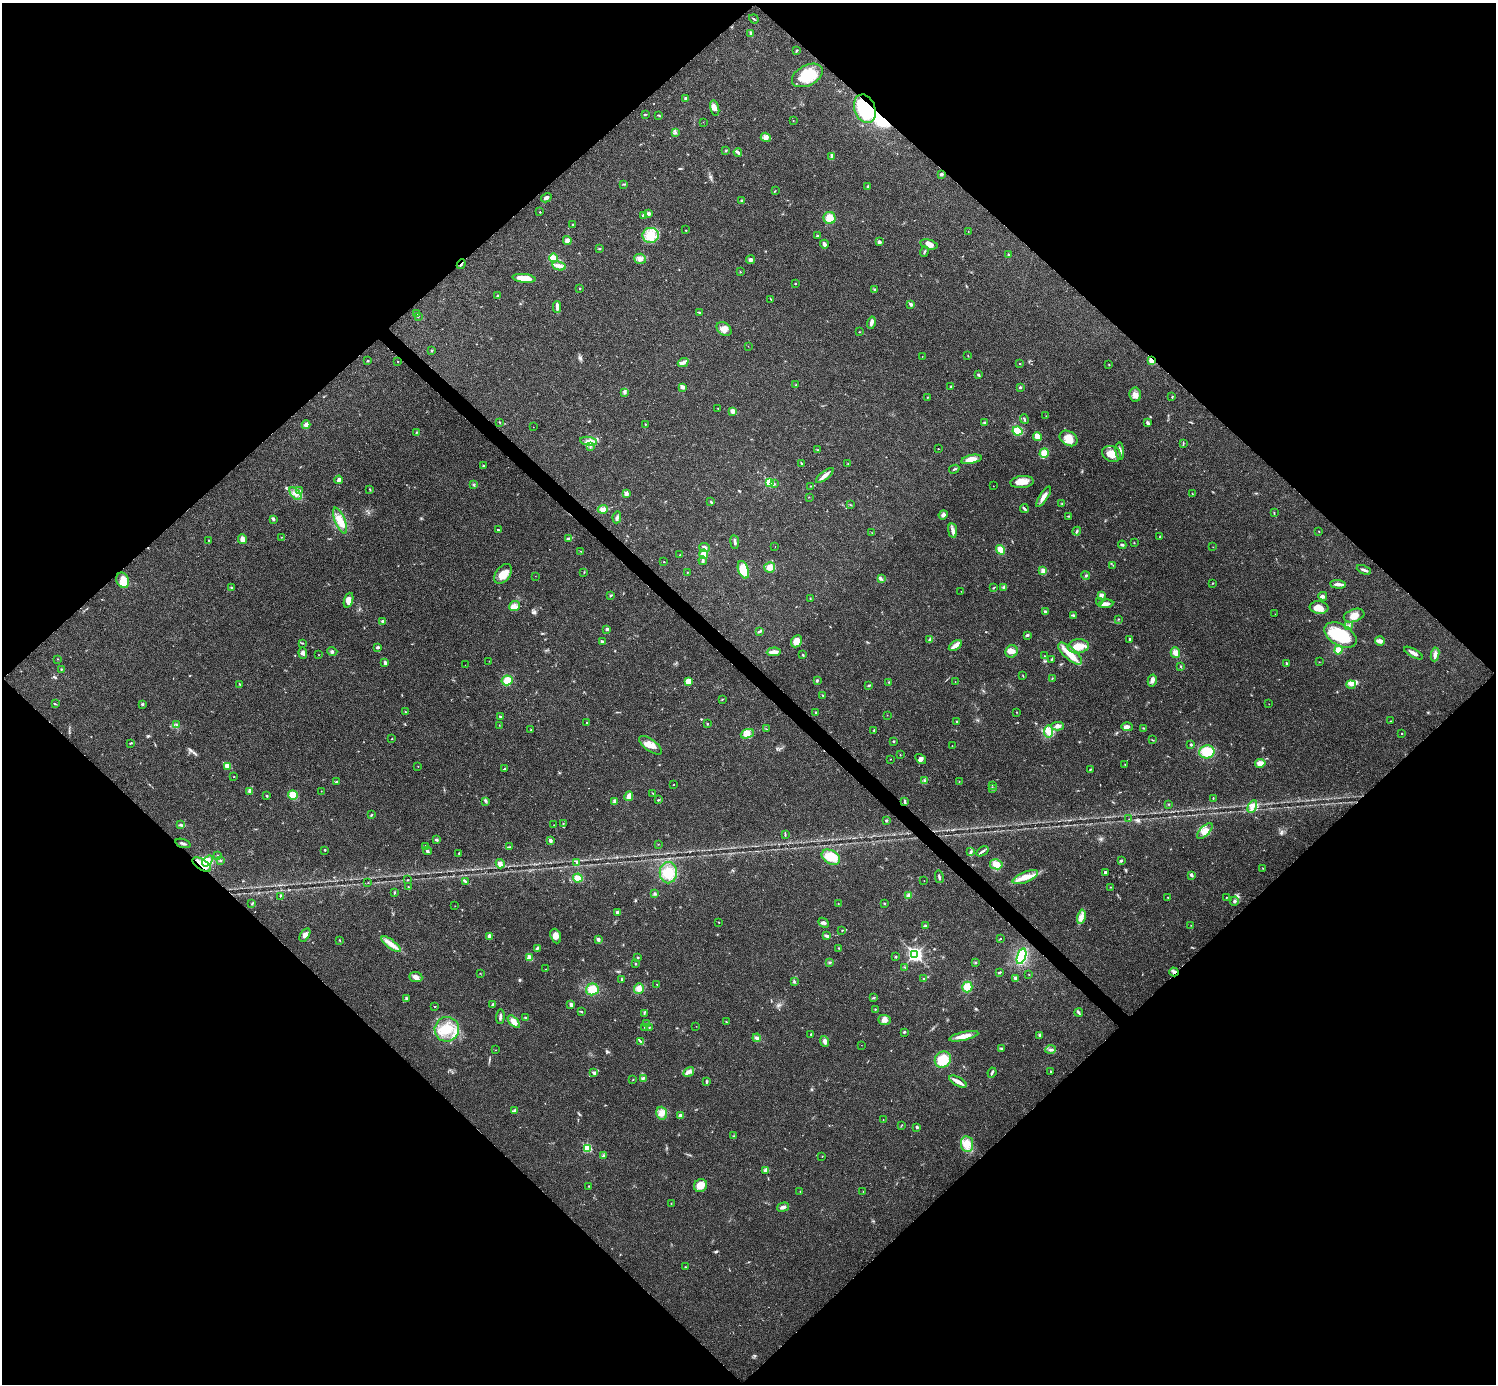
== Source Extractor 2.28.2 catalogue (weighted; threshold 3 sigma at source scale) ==
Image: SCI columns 4-5979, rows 159-5685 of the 5986 x 5986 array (HDU 1 of 3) = the unmasked area's bounding box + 8 px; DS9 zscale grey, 4 x 4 block average (1 PNG px = mean of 4 x 4 image px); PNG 1498 x 1386 px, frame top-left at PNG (2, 3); each listed source drawn as its Kron ellipse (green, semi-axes under 4 px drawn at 4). Shown black and unused: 51% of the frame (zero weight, under 3 of 4 exposures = <1% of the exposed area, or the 3 px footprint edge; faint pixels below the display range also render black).
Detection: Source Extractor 2.28.2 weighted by HDU 2 'WHT'. Background 0.0221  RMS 0.0041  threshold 0.0185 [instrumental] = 3 sigma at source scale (4.5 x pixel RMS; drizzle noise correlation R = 1.50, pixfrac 1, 0.05/0.05 arcsec/px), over >= 5 px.
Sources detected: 474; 1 too faint to see at this stretch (4 x 4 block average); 1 inside a brighter object's white glare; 3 cosmic-ray / hot-pixel residue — neither listed nor drawn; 6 coinciding with a brighter row at this scale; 20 inside a brighter listed object's ellipse — not listed separately; the other 443 listed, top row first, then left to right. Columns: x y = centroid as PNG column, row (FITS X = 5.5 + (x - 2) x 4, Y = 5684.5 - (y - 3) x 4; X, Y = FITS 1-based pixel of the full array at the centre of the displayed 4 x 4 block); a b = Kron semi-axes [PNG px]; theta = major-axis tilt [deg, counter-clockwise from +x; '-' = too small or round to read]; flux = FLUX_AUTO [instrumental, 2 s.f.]
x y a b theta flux
754 19 5 2 - 2.5
751 33 3 3 - 4.7
796 51 3 2 - 1.8
807 75 16 10 28 65
685 98 2 2 - 9.5
715 108 7 4 -76 9.6
865 109 15 10 -69 210
645 114 3 2 - 1.9
659 115 3 2 - 1.9
793 120 2 2 - 0.61
703 122 2 2 - 0.52
675 133 3 2 - 1.9
766 137 5 4 - 14
726 150 2 2 - 1.6
738 152 4 2 - 3.9
831 156 4 3 - 3.7
941 174 3 2 - 7.1
624 184 3 2 - 2.4
868 186 3 2 - 2
775 191 3 2 - 1.2
546 198 5 3 - 5.9
742 200 2 2 - 1.1
540 212 2 2 - 1.9
648 213 3 2 - 7
643 215 3 2 - 1.8
829 218 6 6 - 29
573 224 3 2 - 2.8
686 230 2 2 - 0.98
968 231 2 2 - 0.74
651 235 8 7 - 41
817 236 3 2 - 2.7
567 241 4 4 - 10
879 242 3 3 - 6.5
824 244 4 3 - 8.3
929 244 9 5 -15 14
600 249 2 2 - 1.3
924 252 5 2 - 3
1008 254 2 2 - 1.7
553 258 4 3 - 12
640 259 6 5 - 9.8
751 260 4 3 - 5.6
461 264 5 2 - 3.3
559 266 7 4 -14 13
740 272 2 2 - 1.2
524 278 11 4 -7 39
795 284 2 2 - 3.3
580 288 2 2 - 1.9
875 289 3 2 - 1.9
497 296 2 2 - 1.3
771 299 3 2 - 1.2
911 304 2 2 - 16
557 307 6 3 -88 6.4
417 313 2 2 - 1
700 313 4 2 - 2.4
418 316 3 2 - 1.9
871 323 6 3 75 10
724 329 8 6 -40 15
859 332 2 2 - 0.98
748 346 2 2 - 0.49
432 350 2 2 - 2.3
968 355 2 2 - 0.9
922 356 2 2 - 0.72
368 361 2 2 - 1.8
398 361 2 2 - 1
1152 361 4 3 - 23
683 362 5 3 - 7.1
1020 364 2 2 - 1.1
1109 365 2 2 - 0.96
978 375 3 2 - 3.2
796 385 2 2 - 1.4
951 386 2 2 - 1.4
682 387 2 2 - 23
1020 387 3 2 - 3
625 392 3 2 - 2.2
1135 395 7 6 - 14
927 397 2 2 - 2
1172 397 2 2 - 1.6
718 408 2 2 - 1.2
733 411 4 3 - 10
1046 416 2 2 - 0.63
1024 419 5 2 - 3.2
500 422 2 2 - 1.6
985 423 4 3 - 3.7
1148 423 4 2 - 5.7
645 424 2 2 - 1.4
306 425 4 3 - 7.7
533 427 2 2 - 0.39
1017 431 5 4 - 46
416 432 2 2 - 1
1037 437 4 3 - 23
1069 438 10 7 -34 28
588 441 9 4 -9 13
1183 443 4 2 - 1.8
590 446 3 2 - 2.2
938 449 2 2 - 0.78
818 450 2 2 - 1.2
1120 451 9 3 -84 9.7
1044 453 5 4 - 28
1112 454 10 7 -25 32
971 459 10 4 13 23
801 463 3 2 - 2.5
848 464 2 2 - 1
483 465 2 2 - 1.9
954 469 5 2 - 2.9
825 475 11 3 39 17
339 480 4 3 - 6.5
770 482 2 2 - 170
1022 482 12 6 4 27
775 484 2 2 - 1.4
473 485 3 2 - 1.8
810 486 2 2 - 0.9
993 486 2 2 - 0.49
370 490 3 2 - 1.8
299 491 3 2 - 2.2
295 494 8 3 -50 11
626 494 2 2 - 25
1192 494 2 2 - 0.92
809 497 2 2 - 0.69
1044 497 12 3 57 14
711 502 3 2 - 2.5
1062 504 2 2 - 1.3
851 505 2 2 - 0.97
603 509 5 4 - 18
1024 509 4 2 - 4.1
1274 513 2 2 - 1.6
943 515 5 4 - 6.6
1069 516 3 2 - 1.8
617 517 6 2 82 3.9
274 519 3 2 - 2.1
340 521 14 5 -68 24
498 530 2 2 - 4.4
953 531 7 4 -81 9.6
1077 531 4 2 - 3.2
1319 531 2 2 - 0.97
872 533 2 2 - 0.7
282 537 2 2 - 0.57
1159 537 2 2 - 1
569 538 3 2 - 1.7
242 539 5 3 - 12
209 540 2 2 - 0.76
735 542 7 3 -82 6.2
1134 543 2 2 - 0.78
1122 545 4 2 - 3.3
705 547 5 3 - 5.7
775 547 2 2 - 0.96
1213 547 2 2 - 0.51
1000 550 5 4 - 23
581 551 2 2 - 0.98
704 554 4 4 - 15
680 555 2 2 - 1.1
703 561 4 2 - 3.5
664 562 2 2 - 0.88
1113 565 2 2 - 0.98
770 567 5 5 - 19
743 570 9 5 -71 68
1364 570 8 2 -24 6.5
1043 571 3 3 - 11
687 572 2 2 - 1.2
584 573 2 2 - 0.91
503 574 11 7 54 28
1085 575 4 2 - 2.4
535 576 2 2 - 0.42
881 579 3 2 - 3.7
123 580 8 6 -68 20
1213 583 3 2 - 1.2
1338 584 8 3 -5 9.2
1004 587 3 2 - 2.3
232 588 3 2 - 2.3
993 588 3 2 - 1.5
961 591 2 2 - 0.52
1101 595 3 2 - 13
611 596 4 2 - 2.2
1323 596 4 3 - 4.8
810 599 2 2 - 1.2
349 600 8 4 72 17
1099 602 2 2 - 1.3
1106 604 7 3 8 10
515 606 5 5 - 10
1319 608 9 6 -7 19
1045 611 2 2 - 3.8
1275 614 2 2 - 0.44
1074 615 3 2 - 2.6
1354 615 10 6 19 21
1119 619 2 2 - 1.3
383 622 3 3 - 3.2
1349 626 3 2 - 2.2
607 629 3 3 - 4.4
760 631 4 2 - 3.6
1027 635 4 2 - 3.3
1340 635 17 10 -30 120
930 639 4 2 - 5.2
1130 639 2 2 - 8.2
797 641 6 5 - 24
1380 641 5 5 - 8.3
602 642 4 2 - 4.9
303 643 2 2 - 1.5
955 646 7 4 34 10
1078 646 10 7 6 28
378 647 4 3 - 4
1338 650 4 4 - 19
332 651 5 2 - 3.6
1011 651 6 6 - 14
774 652 7 3 5 13
303 653 6 4 -85 7.8
1175 653 5 4 - 14
1413 653 10 3 -29 11
1070 654 15 6 -43 33
1435 654 7 3 83 11
319 655 2 2 - 0.62
803 655 3 2 - 2.4
1044 656 2 2 - 1
57 659 2 2 - 1
1052 659 3 2 - 1.4
489 661 2 2 - 0.49
385 662 2 2 - 1.5
1319 662 2 2 - 0.67
1287 663 3 2 - 2.6
465 665 2 2 - 0.48
1181 666 3 2 - 1.3
61 669 2 2 - 1.2
1023 676 2 2 - 0.91
1052 678 2 2 - 1.3
507 680 5 5 - 28
817 680 3 2 - 3
1152 680 6 4 78 9.3
688 681 4 4 - 16
889 682 3 2 - 1.6
955 682 2 2 - 0.78
240 684 4 2 - 1.9
1351 684 5 3 - 5.8
869 686 3 2 - 2.6
823 695 2 2 - 1.1
722 699 2 2 - 1.1
55 704 3 2 - 1.7
142 704 3 2 - 2.2
1269 704 2 2 - 0.61
405 712 2 2 - 0.89
816 712 2 2 - 4.1
1016 712 2 2 - 1.9
887 715 2 2 - 0.64
500 717 2 2 - 7.7
957 721 4 2 - 2.3
1391 721 2 2 - 0.9
587 722 2 2 - 1.6
707 724 2 2 - 2.4
177 725 2 2 - 1.5
499 725 2 2 - 0.7
1058 726 6 4 1 11
1127 727 6 3 -3 9.6
1143 728 2 2 - 1.6
766 729 2 2 - 0.76
531 730 2 2 - 2.3
874 730 3 2 - 2.3
1049 731 6 4 84 15
1402 733 2 2 - 1.6
747 734 7 4 20 13
392 739 2 2 - 1.9
1152 740 3 2 - 0.78
893 741 2 2 - 2.3
130 743 3 2 - 2
650 745 13 6 -37 22
1191 745 2 2 - 3.4
952 746 2 2 - 0.73
1207 752 7 6 - 48
900 755 2 2 - 1.2
890 759 2 2 - 1.1
921 759 6 3 -34 6.5
1260 763 5 4 - 14
1125 764 2 2 - 0.89
228 766 4 4 - 13
418 766 2 2 - 0.76
504 769 4 2 - 2.2
1090 769 2 2 - 1.3
234 777 2 2 - 1
925 781 3 2 - 2.5
959 781 2 2 - 0.86
336 782 3 2 - 2.7
674 785 2 2 - 0.82
992 785 2 2 - 0.71
992 788 2 2 - 1.3
250 791 3 2 - 8.9
321 791 2 2 - 0.91
653 794 3 2 - 1.9
293 795 5 5 - 35
267 796 3 2 - 1.4
629 796 5 3 - 21
1213 798 2 2 - 1.1
658 800 3 2 - 1.8
486 801 2 2 - 1.1
614 801 4 2 - 3.2
905 801 4 2 - 3.2
1169 804 2 2 - 1.3
1252 807 6 3 63 9.9
371 815 4 2 - 2
1129 819 2 2 - 0.45
886 821 2 2 - 3.8
563 823 2 2 - 1.1
181 825 4 3 - 3.8
554 825 2 2 - 0.85
1205 831 10 4 44 17
785 835 4 2 - 2.3
436 840 3 2 - 2.8
550 841 2 2 - 16
183 843 8 2 -17 5.5
658 844 2 2 - 0.7
425 846 3 2 - 2.7
509 847 3 2 - 2.1
325 850 2 2 - 4
427 851 4 3 - 5.3
982 851 7 2 33 4.5
971 852 3 2 - 1.6
459 853 2 2 - 1.8
217 855 2 2 - 0.88
831 857 10 6 -30 46
220 860 2 2 - 0.99
208 861 6 2 51 7
1121 861 2 2 - 3.9
576 862 3 2 - 2.3
500 864 5 3 - 6.4
996 864 6 5 - 25
202 865 10 5 -34 27
1263 868 2 2 - 0.63
1105 872 2 2 - 3.3
668 873 10 8 89 37
1191 875 3 2 - 4.3
939 877 6 2 -78 4.4
1025 877 13 5 22 27
578 878 5 4 - 17
408 880 2 2 - 0.72
465 881 2 2 - 1.4
924 881 2 2 - 0.62
368 882 2 2 - 0.89
408 887 2 2 - 0.8
1111 887 2 2 - 1
394 893 2 2 - 2.9
655 893 2 2 - 1.4
909 895 4 3 - 8.7
280 896 2 2 - 0.97
1168 897 2 2 - 1.4
1226 897 2 2 - 1.1
1234 901 4 3 - 4.5
838 903 2 2 - 1.2
884 903 3 2 - 2.2
252 904 2 2 - 1.7
455 906 2 2 - 0.48
617 912 3 2 - 8.4
1081 917 7 4 77 12
719 922 2 2 - 0.91
824 923 6 3 -41 6
1191 925 2 2 - 0.63
925 926 3 3 - 3.7
842 930 2 2 - 1.2
305 935 7 4 58 12
490 936 3 3 - 8.4
556 936 7 5 -69 14
827 936 3 2 - 8.5
598 939 2 2 - 19
1000 939 3 2 - 1.3
340 940 3 2 - 1.5
391 944 11 4 -38 18
538 948 3 2 - 2.9
839 948 2 2 - 1.3
915 954 3 3 - 690
1021 956 8 4 71 100
638 957 2 2 - 2.1
896 957 2 2 - 1.1
530 958 4 3 - 14
829 962 2 2 - 1.9
975 962 2 2 - 1.7
635 963 2 2 - 1
905 967 2 2 - 1.1
546 969 2 2 - 0.74
999 972 3 2 - 3.2
1174 972 5 3 - 5.7
480 973 2 2 - 0.64
1029 975 2 2 - 0.85
416 977 6 5 - 11
923 978 2 2 - 1.1
1015 978 2 2 - 14
622 979 3 2 - 2.4
794 981 4 2 - 2.8
657 985 2 2 - 0.86
967 987 5 5 - 31
592 989 6 6 - 28
639 989 5 5 - 18
406 998 3 2 - 3.3
874 998 3 2 - 1.7
492 1004 3 2 - 2.2
571 1005 3 3 - 6
434 1006 2 2 - 0.87
875 1009 2 2 - 1.8
582 1012 2 2 - 1.5
1079 1012 4 2 - 3.5
644 1013 3 2 - 1.9
500 1017 7 2 86 5.6
526 1018 2 2 - 6
884 1020 6 5 - 10
514 1022 7 3 -48 23
726 1022 2 2 - 1.7
646 1023 3 2 - 1.4
696 1026 2 2 - 0.64
645 1027 2 2 - 0.71
649 1027 2 2 - 1.4
447 1029 12 12 - 62
904 1032 3 2 - 2.7
811 1035 3 2 - 2.4
1040 1035 2 2 - 12
964 1036 15 3 12 22
757 1038 4 3 - 6.1
825 1041 6 4 -69 7.8
641 1042 3 2 - 2.8
861 1045 2 2 - 0.37
1001 1048 2 2 - 2.4
495 1050 2 2 - 0.82
1051 1050 5 2 - 4.8
943 1060 8 7 - 51
1051 1071 2 2 - 1.8
689 1072 6 4 31 8.3
594 1073 3 2 - 4.8
992 1073 5 2 - 3.9
644 1078 4 2 - 2.7
633 1079 2 2 - 1.1
706 1082 3 2 - 2.5
958 1082 10 3 -29 12
515 1110 4 2 - 3
662 1113 6 5 - 14
681 1115 3 2 - 11
883 1119 2 2 - 0.53
901 1126 3 2 - 1.1
917 1127 2 2 - 4.7
733 1136 3 2 - 1.8
967 1144 8 6 -83 21
587 1148 2 2 - 140
604 1156 3 2 - 1.9
822 1156 2 2 - 0.95
766 1170 4 3 - 9.9
589 1186 3 2 - 1.6
700 1186 7 6 - 29
800 1191 2 2 - 0.83
863 1192 2 2 - 0.7
671 1204 2 2 - 0.71
783 1207 6 3 16 8.9
685 1267 2 2 - 0.89
Overlapping masked pixels (flux is a lower limit): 5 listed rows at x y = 865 109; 461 264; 1152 361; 202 865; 1174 972
Diffuse or blended objects may show on this block-average render without a row.